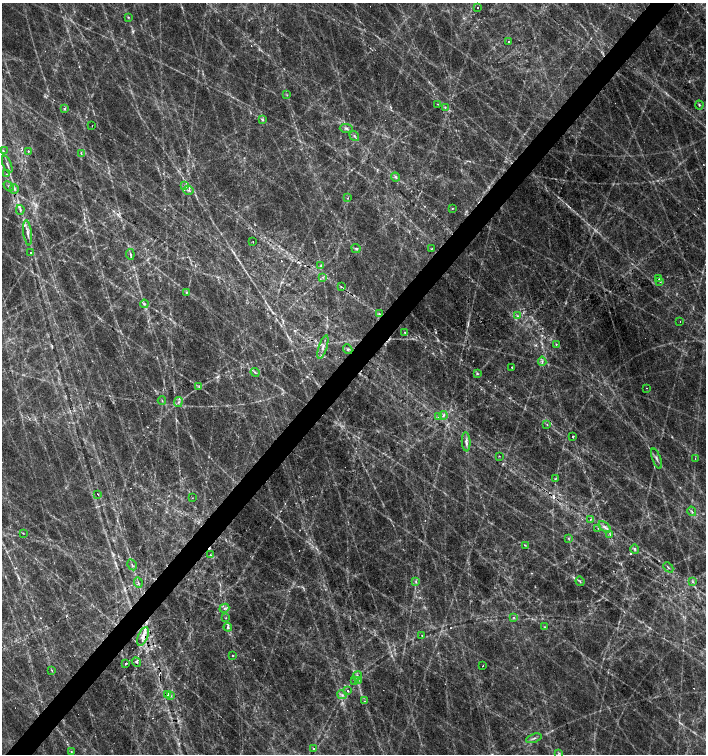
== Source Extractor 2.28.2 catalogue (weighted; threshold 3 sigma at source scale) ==
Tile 7 of 4 x 4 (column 3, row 2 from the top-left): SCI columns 2980-4387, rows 3011-4513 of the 6022 x 6017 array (HDU 1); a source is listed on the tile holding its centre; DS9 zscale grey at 2 x 2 block average (1 PNG px = mean of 2 x 2 image px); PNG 708 x 756 px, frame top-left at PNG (2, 3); each listed source drawn as its Kron ellipse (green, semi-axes under 4 px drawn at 4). Shown black and unused: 4% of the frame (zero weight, under 2 of 3 exposures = <1% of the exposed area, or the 3 px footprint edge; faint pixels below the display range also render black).
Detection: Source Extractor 2.28.2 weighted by HDU 2 'WHT'; one run over the whole footprint, this tile lists its part. Background 0.129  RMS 0.014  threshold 0.0634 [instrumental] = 3 sigma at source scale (4.5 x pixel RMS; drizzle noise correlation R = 1.50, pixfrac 1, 0.0396/0.0396 arcsec/px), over >= 5 px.
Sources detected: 130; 1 too faint to see at this stretch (2 x 2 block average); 22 cosmic-ray / hot-pixel residue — neither listed nor drawn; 3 inside a brighter listed object's ellipse — not listed separately; the other 104 listed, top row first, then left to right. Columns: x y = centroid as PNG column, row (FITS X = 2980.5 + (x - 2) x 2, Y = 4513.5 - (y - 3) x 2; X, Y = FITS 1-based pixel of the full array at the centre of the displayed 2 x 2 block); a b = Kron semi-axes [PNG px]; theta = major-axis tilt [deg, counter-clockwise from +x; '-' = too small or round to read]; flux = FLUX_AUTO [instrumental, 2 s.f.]
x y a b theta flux
477 7 2 2 - 3.7
128 17 3 3 - 2.6
509 42 2 2 - 1.7
287 95 3 2 - 2.1
438 104 3 2 - 2.1
699 105 4 3 - 3.5
445 107 3 2 - 3.2
64 109 3 3 - 4.7
262 119 4 3 - 3.6
92 126 2 2 - 2.8
346 128 6 3 -2 6.3
354 136 5 2 - 4.2
3 151 3 3 - 3.5
28 151 3 2 - 2.3
81 154 3 2 - 2.1
7 164 9 3 -68 7.9
6 174 3 2 - 1.9
396 177 5 3 - 6.1
9 186 6 3 -45 5.5
185 186 4 2 - 4.1
14 189 5 3 - 6.5
188 190 5 2 - 4
348 198 2 2 - 2
452 209 3 2 - 1.9
20 210 5 3 - 6
28 233 12 3 -82 15
253 242 2 2 - 1.4
356 248 5 2 - 4.6
431 249 3 2 - 2.5
30 252 2 2 - 3.9
130 254 5 3 - 5.3
321 265 3 2 - 2.6
323 277 3 3 - 3.6
659 279 3 2 - 2.7
660 281 3 2 - 2.7
341 287 3 2 - 2
186 292 3 2 - 3.1
144 304 4 3 - 4.7
379 314 3 2 - 3.3
518 316 3 2 - 3.1
680 321 2 2 - 1.8
405 332 3 2 - 2.3
556 344 3 2 - 2.3
323 347 12 3 72 14
348 349 5 3 - 5.9
542 361 5 2 - 5.6
512 367 2 2 - 3.6
255 372 4 2 - 4.4
477 373 3 3 - 3.8
199 387 4 2 - 3.5
646 388 2 2 - 1.6
162 401 4 2 - 2.5
178 402 5 3 - 6.2
443 415 4 3 - 6.9
438 417 3 2 - 4
547 424 3 2 - 2
573 437 2 2 - 4.4
466 442 10 3 -86 13
499 456 3 2 - 1.6
656 458 10 3 -69 9.6
695 458 2 2 - 3
555 479 3 2 - 2.5
97 494 2 2 - 2.6
192 498 2 2 - 2
692 511 5 2 - 4.1
590 519 2 2 - 3
605 527 7 3 -39 11
598 528 2 2 - 2.1
23 533 3 2 - 2.2
610 534 3 2 - 3.3
568 538 3 2 - 2.7
525 545 4 2 - 2.8
635 549 5 3 - 5.6
210 555 3 3 - 2.8
132 565 6 2 -60 4.3
668 567 6 2 -45 3.5
580 581 5 2 - 3.4
138 582 5 2 - 4
416 582 4 3 - 4.6
693 582 4 2 - 3.2
224 608 5 2 - 4.3
514 617 3 2 - 3.8
226 618 3 2 - 1.6
228 627 4 4 - 6.8
545 627 3 2 - 2.2
143 636 10 4 68 22
422 636 2 2 - 3.1
233 656 2 2 - 3.1
136 662 5 3 - 5.4
126 664 3 2 - 8.4
483 666 2 2 - 3
52 670 4 2 - 2.7
357 676 5 3 - 5.9
354 680 3 2 - 3.2
358 681 4 3 - 5.5
348 691 2 2 - 7.3
167 694 3 3 - 10
342 695 5 3 - 6.6
170 696 3 2 - 3.3
364 701 2 2 - 2.7
534 738 8 2 21 5.9
314 748 2 2 - 4.6
71 751 2 2 - 1.8
559 753 3 2 - 2.9
Overlapping masked pixels (flux is a lower limit): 1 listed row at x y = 143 636
Diffuse or blended objects may show on this block-average render without a row.